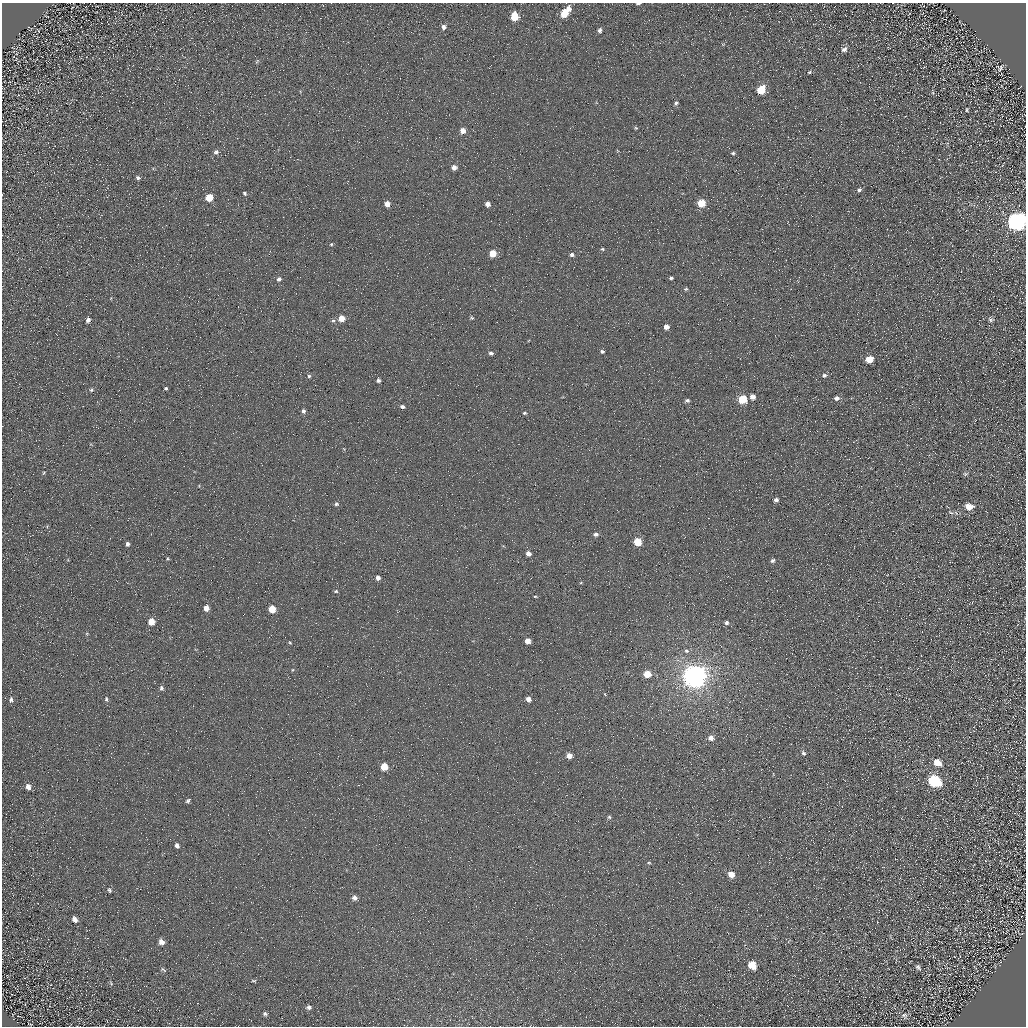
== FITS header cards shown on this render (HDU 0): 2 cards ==
NAXIS1  =                 1024 / Required FITS header
NAXIS2  =                 1024 / Required FITS header

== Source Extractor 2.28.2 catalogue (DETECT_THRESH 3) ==
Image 1024 x 1024 px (HDU 0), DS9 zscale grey, 1 PNG px = 1 image px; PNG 1028 x 1028 px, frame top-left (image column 1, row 1024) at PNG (2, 3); no overlay
Background 4.43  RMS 8.6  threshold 25.8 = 3 sigma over >= 5 px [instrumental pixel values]
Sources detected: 118; all 118 listed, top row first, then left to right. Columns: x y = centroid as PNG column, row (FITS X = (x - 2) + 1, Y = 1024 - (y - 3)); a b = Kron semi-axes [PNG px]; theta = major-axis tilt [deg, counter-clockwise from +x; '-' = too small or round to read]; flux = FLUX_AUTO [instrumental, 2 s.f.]
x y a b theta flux
638 4 4 2 - 1200
569 9 7 6 - 3600
564 14 6 5 - 14000
514 16 6 5 - 18000
444 27 6 6 - 2100
600 30 6 5 - 1700
844 49 7 6 - 2400
14 51 4 2 - 360
257 61 8 4 54 880
944 65 3 2 - 580
1000 68 8 7 - 1400
809 72 5 4 - 710
973 84 3 2 - 310
1020 87 5 2 - 450
761 90 7 6 - 15000
933 93 5 3 - 610
133 102 2 2 - 400
676 103 6 4 49 1200
967 110 4 3 - 660
636 128 5 4 - 710
463 131 5 5 - 4800
216 152 7 6 - 1800
733 153 5 4 - 1000
454 167 6 5 - 3200
138 178 6 4 -32 1300
859 190 6 4 54 1300
245 193 5 5 - 1000
209 198 5 5 - 13000
701 203 5 5 - 16000
387 204 5 5 - 4300
488 204 5 5 - 2800
1017 221 9 7 25 360000
331 244 4 4 - 670
602 249 5 4 - 760
493 254 5 5 - 11000
572 255 6 5 - 1800
671 278 4 3 - 1000
279 279 6 5 - 1800
686 289 6 5 - 850
111 298 4 3 - 430
341 318 5 5 - 7700
472 318 5 5 - 840
720 319 2 2 - 260
991 319 8 6 -34 1600
88 320 5 5 - 2200
333 321 6 5 - 1200
666 327 5 5 - 3700
602 351 5 5 - 1200
491 353 6 5 - 1500
869 359 6 5 - 12000
824 375 6 5 - 1500
309 376 5 4 - 970
378 380 4 4 - 1700
166 388 4 3 - 890
91 390 6 5 - 980
752 397 5 5 - 3600
836 398 6 5 - 2300
742 399 5 5 - 22000
687 400 6 5 - 1500
402 407 5 4 - 1600
303 411 6 5 - 1600
524 413 6 4 1 900
344 449 6 4 -71 530
44 473 5 4 - 610
965 474 7 5 16 1000
776 500 5 5 - 1700
336 504 6 5 - 1300
969 506 8 6 -4 8300
951 512 8 5 -20 1300
596 534 5 5 - 2000
637 542 5 5 - 18000
127 544 5 4 - 1600
528 553 4 4 - 2800
168 559 4 3 - 650
772 561 5 4 - 1500
378 578 5 4 - 2500
336 591 5 4 - 770
535 596 4 3 - 510
206 608 5 5 - 4800
272 609 5 5 - 14000
151 621 6 5 - 7600
726 623 5 5 - 1400
87 634 5 3 - 570
528 641 5 5 - 5400
290 643 5 3 - 590
686 651 7 6 - 1600
292 670 5 3 - 480
647 674 5 5 - 11000
694 676 8 7 - 880000
161 688 6 5 - 1500
106 699 7 5 -81 1200
528 699 5 4 - 3500
11 700 7 5 80 1300
711 738 6 6 - 3800
803 753 6 5 - 1400
569 756 5 5 - 4600
937 763 7 6 - 8500
384 767 5 5 - 12000
934 781 8 6 -31 74000
28 787 6 5 - 3200
188 801 6 4 35 1200
609 817 6 5 - 1100
177 845 5 4 - 1900
649 863 5 5 - 840
731 874 6 5 - 7300
109 890 6 5 - 1000
354 898 6 6 - 2500
75 919 7 5 -54 2600
928 932 5 3 - 500
161 942 7 6 - 3400
752 965 7 6 - 12000
918 967 8 5 -56 1400
163 970 9 5 -29 1100
254 981 6 4 -15 740
111 983 6 4 -69 780
309 1007 6 5 - 1700
265 1014 6 5 - 1400
904 1016 8 7 - 2100
At the frame edge (FLAGS 8, measured only in part): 2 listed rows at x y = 638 4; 1017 221